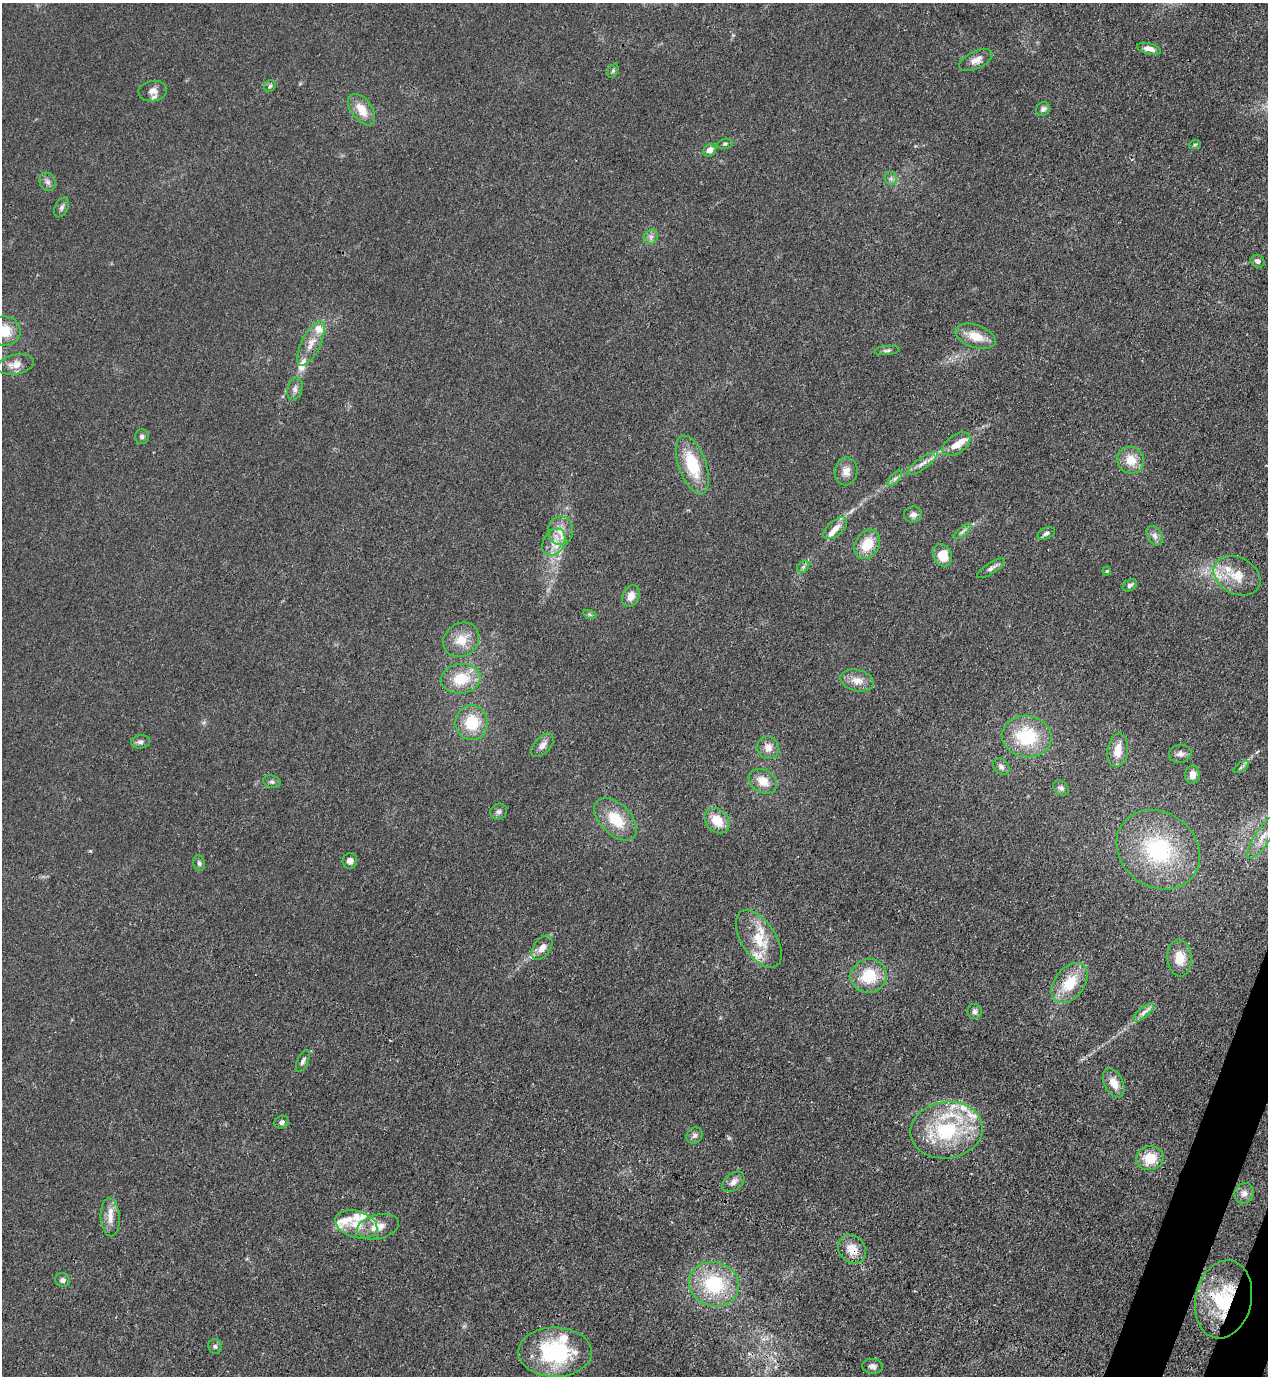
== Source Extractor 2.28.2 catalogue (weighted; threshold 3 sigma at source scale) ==
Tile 6 of 4 x 4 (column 2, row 2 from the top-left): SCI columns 1620-2885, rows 2791-4164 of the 5639 x 5578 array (HDU 1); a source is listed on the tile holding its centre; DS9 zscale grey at full resolution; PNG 1270 x 1378 px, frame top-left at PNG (2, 3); each listed source drawn as its Kron ellipse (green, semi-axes under 4 px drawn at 4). Shown black and unused: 2% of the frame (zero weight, under 3 of 4 exposures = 7% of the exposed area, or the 3 px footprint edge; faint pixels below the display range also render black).
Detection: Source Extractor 2.28.2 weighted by HDU 2 'WHT'; one run over the whole footprint, this tile lists its part. Background 0.0149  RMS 0.0024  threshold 0.011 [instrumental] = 3 sigma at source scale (4.5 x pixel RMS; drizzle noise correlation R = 1.50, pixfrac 1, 0.05/0.05 arcsec/px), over >= 5 px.
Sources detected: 108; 1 cosmic-ray / hot-pixel residue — neither listed nor drawn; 15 inside a brighter listed object's ellipse — not listed separately; the other 92 listed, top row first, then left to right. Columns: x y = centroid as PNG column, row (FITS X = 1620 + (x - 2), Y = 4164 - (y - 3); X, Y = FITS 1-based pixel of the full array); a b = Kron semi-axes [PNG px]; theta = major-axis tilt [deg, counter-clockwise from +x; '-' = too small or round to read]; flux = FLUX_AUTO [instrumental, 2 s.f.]
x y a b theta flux
1149 49 12 5 -15 1.4
976 60 18 9 26 2.1
613 71 7 5 66 0.43
270 86 6 5 - 0.49
153 91 14 10 8 1.8
1043 109 7 6 - 0.81
362 110 18 10 -54 4.1
725 144 8 5 10 0.49
1195 144 6 4 19 0.28
710 150 7 5 41 1.8
891 178 6 6 - 0.62
47 182 9 8 - 1
62 207 11 6 63 0.8
651 237 8 6 46 0.9
1258 261 7 6 - 1
4 331 16 14 -7 6
975 336 21 11 -19 4.4
311 344 24 9 63 3.4
887 350 13 4 6 0.63
15 365 19 9 10 2.5
295 389 11 7 77 1.1
142 436 7 7 - 0.67
957 444 16 9 36 3.1
1131 460 14 13 - 3.9
922 464 18 5 35 1.6
692 465 30 13 -70 11
846 471 14 11 80 2.3
895 478 9 4 48 0.75
913 515 9 8 - 1.1
835 528 14 7 41 2.1
561 531 14 12 -89 3.2
963 531 11 4 40 0.73
1046 533 9 5 23 0.75
1155 536 10 7 -58 1.2
554 542 15 10 60 3.1
867 544 16 12 58 6.1
942 555 12 9 -66 5.4
803 567 7 5 45 0.53
991 568 16 5 33 1.1
1107 571 4 4 - 0.26
1237 576 25 18 -28 6.4
1130 585 8 5 33 0.65
631 596 11 8 65 2
590 615 7 4 -19 0.41
461 640 19 16 38 4.2
461 679 20 14 6 7
857 680 17 10 -13 2.8
472 723 17 16 - 7.8
1027 737 25 21 -7 13
140 742 9 6 7 0.85
543 745 14 8 46 1.4
768 748 11 10 - 2.2
1118 750 17 10 82 3.7
1180 754 11 9 8 1.2
1001 767 9 7 -42 0.91
1241 767 8 4 36 0.48
1192 775 9 7 84 1.9
763 781 15 11 -30 3.6
272 782 9 6 -16 0.59
1061 788 9 6 -42 0.75
499 812 8 7 - 0.77
616 819 26 15 -45 7.7
717 821 14 11 -45 4.8
1263 837 26 7 57 3.4
1158 850 44 37 -37 25
350 861 8 7 - 1.3
199 863 8 6 -73 0.62
759 939 32 17 -57 7.8
542 948 13 8 54 2.2
1179 958 18 12 -84 4.4
869 976 18 17 - 8.5
1069 983 22 15 53 7.5
974 1011 7 7 - 0.81
1144 1012 13 5 40 1.2
303 1061 11 5 65 0.8
1114 1083 15 9 -63 3
281 1122 7 6 - 0.89
946 1130 36 28 7 22
694 1135 8 7 - 0.87
1150 1158 14 12 7 5.7
733 1182 12 8 40 1.5
1244 1193 10 9 - 1.5
110 1217 19 9 -87 2.7
356 1224 22 13 -16 4.9
378 1227 21 12 13 4.3
852 1249 15 13 -47 3.8
63 1280 7 7 - 0.68
714 1284 25 22 -17 16
1223 1299 39 28 78 20
215 1346 7 6 - 0.68
555 1352 37 24 0 24
872 1366 10 7 -9 1
Overlapping masked pixels (flux is a lower limit): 2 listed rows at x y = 852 1249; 1223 1299
Isophote crosses this tile's border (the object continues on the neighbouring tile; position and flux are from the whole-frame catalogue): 1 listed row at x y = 4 331